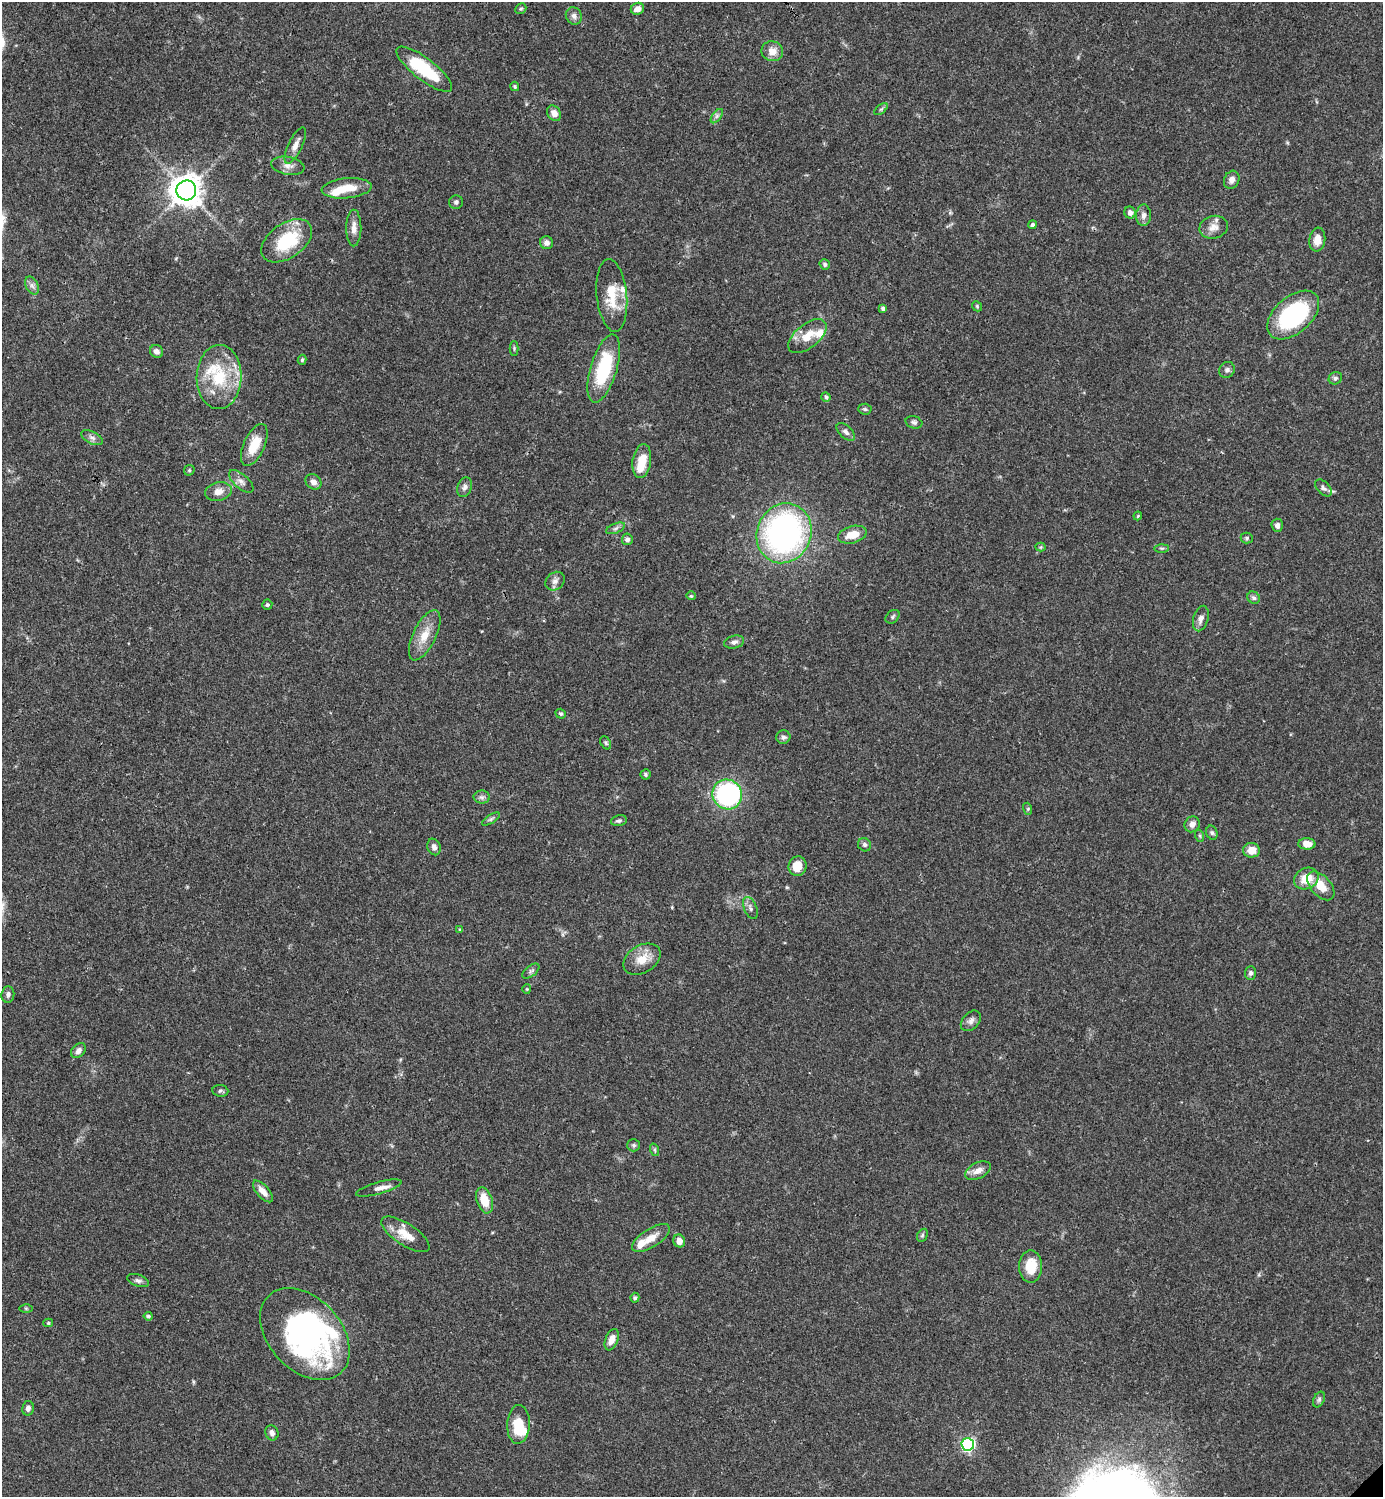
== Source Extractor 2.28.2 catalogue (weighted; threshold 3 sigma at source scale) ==
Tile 11 of 4 x 4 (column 3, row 3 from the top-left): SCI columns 3064-4444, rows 1497-2991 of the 5984 x 5985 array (HDU 1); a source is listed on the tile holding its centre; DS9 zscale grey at full resolution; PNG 1385 x 1499 px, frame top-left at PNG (2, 2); each listed source drawn as its Kron ellipse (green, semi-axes under 4 px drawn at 4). Shown black and unused: <1% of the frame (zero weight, under 3 of 4 exposures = <1% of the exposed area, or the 3 px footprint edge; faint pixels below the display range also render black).
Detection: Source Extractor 2.28.2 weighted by HDU 2 'WHT'; one run over the whole footprint, this tile lists its part. Background 0.0386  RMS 0.0026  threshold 0.0118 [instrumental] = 3 sigma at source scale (4.5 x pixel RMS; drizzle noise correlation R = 1.50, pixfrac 1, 0.05/0.05 arcsec/px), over >= 5 px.
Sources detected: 131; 4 inside a brighter object's white glare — neither listed nor drawn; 8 inside a brighter listed object's ellipse — not listed separately; the other 119 listed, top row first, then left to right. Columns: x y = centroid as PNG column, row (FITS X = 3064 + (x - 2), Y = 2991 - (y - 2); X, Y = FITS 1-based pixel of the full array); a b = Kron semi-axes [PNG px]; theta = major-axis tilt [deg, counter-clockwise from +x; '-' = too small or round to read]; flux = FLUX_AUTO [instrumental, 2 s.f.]
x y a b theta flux
521 9 6 5 - 0.43
637 9 7 6 - 1.7
574 16 9 7 -57 1.2
772 51 11 10 - 2.6
424 69 34 11 -38 15
515 86 5 4 - 0.38
881 109 8 4 36 0.48
554 113 8 6 -57 1.8
717 116 8 4 53 0.67
295 145 20 7 64 2.1
288 166 17 9 -10 1.8
1232 180 9 7 62 1.4
347 188 25 10 5 5.6
186 190 10 10 - 390
456 202 7 6 - 0.67
1130 213 6 5 - 1.1
1144 215 10 7 87 1.4
1033 225 4 3 - 0.64
1214 227 14 11 15 2.3
354 228 18 7 90 2.1
1317 240 12 8 83 2.9
287 241 28 17 35 15
546 243 6 6 - 1.2
825 264 5 5 - 0.58
32 285 10 6 -63 0.99
612 295 36 15 -84 7.7
977 306 5 4 - 0.33
883 308 4 3 - 0.83
1293 315 30 18 41 30
807 336 22 12 39 4.9
514 348 7 4 90 0.42
157 351 7 6 - 1.1
302 360 5 4 - 0.36
604 369 35 13 73 18
1227 370 8 7 - 0.83
219 377 32 22 88 14
1335 378 7 6 - 0.69
826 397 5 4 - 0.59
865 409 6 5 - 0.48
914 422 8 6 -17 0.71
846 432 11 6 -44 1.1
92 438 11 6 -28 1.1
254 445 22 10 65 6
642 461 17 9 82 4.9
189 470 5 5 - 0.34
241 481 15 7 -42 1.4
313 482 8 7 - 1.3
465 487 10 7 71 1
1323 488 10 6 -46 0.81
218 492 13 9 12 2.3
1138 516 4 3 - 0.25
1277 525 7 5 -86 0.91
616 528 10 5 22 0.76
784 533 30 27 67 78
852 535 15 8 15 4
1247 538 6 5 - 0.44
627 539 6 5 - 0.84
1041 547 5 4 - 0.3
1162 548 7 4 1 0.41
555 581 10 8 40 1.3
691 596 4 4 - 0.3
1254 598 7 5 -41 0.63
267 605 5 5 - 0.49
893 617 8 5 42 0.59
1201 618 13 7 74 1.5
425 635 27 11 64 4.7
734 642 10 6 14 1
561 714 5 4 - 0.43
783 737 7 6 - 0.81
606 743 7 5 -59 0.48
645 774 5 5 - 0.39
727 794 15 14 - 37
482 797 8 6 -1 0.82
1028 809 6 4 -73 0.37
491 819 10 4 32 0.59
619 821 8 5 13 0.65
1192 824 8 7 - 1.3
1212 833 7 5 -73 0.54
1200 836 6 4 -71 0.35
1307 844 8 6 -2 2.7
865 845 7 6 - 0.72
434 847 8 6 -68 1.1
1252 850 8 7 - 3
797 866 10 9 - 4.2
1306 879 12 10 25 4.9
1321 886 17 10 -48 4.3
750 908 11 6 -68 0.99
460 930 4 4 - 0.33
642 959 20 13 31 4.2
531 971 10 5 39 0.67
1251 973 7 5 88 0.69
527 989 4 4 - 0.28
8 995 8 6 83 0.96
971 1021 12 8 46 1.2
78 1051 8 6 47 1.1
220 1091 8 6 -6 0.58
634 1145 6 6 - 0.55
655 1150 6 4 -72 0.44
978 1171 14 8 26 2.2
379 1188 24 6 15 1.9
263 1191 13 6 -49 2.3
484 1200 13 8 -71 4.9
405 1234 28 11 -33 4.9
922 1235 7 5 60 0.47
651 1238 21 9 32 3.5
679 1241 6 6 - 2
1031 1266 16 11 90 6.1
138 1281 11 6 -19 0.82
635 1298 5 4 - 0.47
26 1308 6 4 -1 0.35
148 1316 4 3 - 0.48
48 1323 5 4 - 0.37
305 1334 53 36 -47 65
612 1340 11 6 68 2.2
1319 1399 8 5 64 0.62
28 1408 7 5 78 1
518 1424 19 11 87 6.9
272 1433 8 6 -69 0.92
968 1444 6 6 - 47